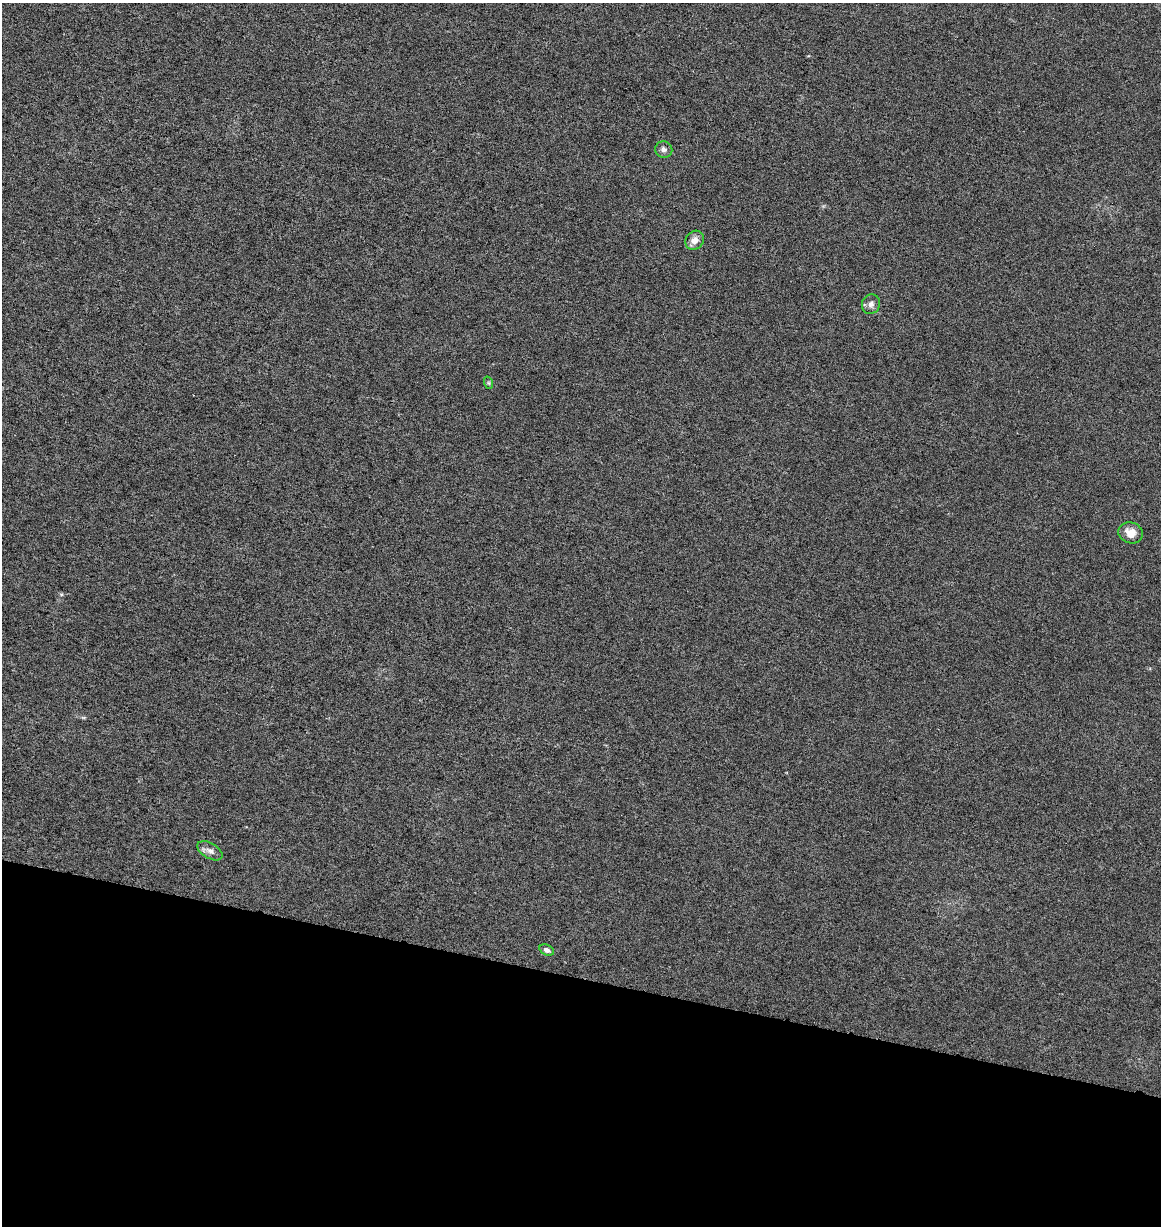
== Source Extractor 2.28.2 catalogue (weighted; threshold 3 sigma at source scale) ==
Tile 15 of 4 x 4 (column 3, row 4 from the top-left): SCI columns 2605-3763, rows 2-1225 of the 5150 x 4910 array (HDU 1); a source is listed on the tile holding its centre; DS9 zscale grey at full resolution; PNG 1163 x 1228 px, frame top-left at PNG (2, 3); each listed source drawn as its Kron ellipse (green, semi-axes under 4 px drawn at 4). Shown black and unused: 20% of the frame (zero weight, under 3 of 6 exposures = <1% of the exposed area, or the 3 px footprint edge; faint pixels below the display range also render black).
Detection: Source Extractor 2.28.2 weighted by HDU 2 'WHT'; one run over the whole footprint, this tile lists its part. Background 0.00109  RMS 0.0025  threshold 0.0103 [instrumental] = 3 sigma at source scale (4.09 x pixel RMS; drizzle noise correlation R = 1.36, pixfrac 0.8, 0.0396/0.0396 arcsec/px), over >= 5 px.
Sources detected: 7; all 7 listed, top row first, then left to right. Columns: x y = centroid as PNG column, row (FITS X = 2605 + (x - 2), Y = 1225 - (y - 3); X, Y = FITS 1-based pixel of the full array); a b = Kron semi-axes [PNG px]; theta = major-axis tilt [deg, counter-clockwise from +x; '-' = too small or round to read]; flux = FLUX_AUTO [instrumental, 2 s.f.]
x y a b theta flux
664 149 8 8 - 0.87
695 240 10 9 - 1.6
871 304 10 9 - 1
489 383 6 4 -71 0.31
1131 533 12 10 -17 2.5
210 851 14 7 -31 1.2
547 950 7 5 -25 0.76